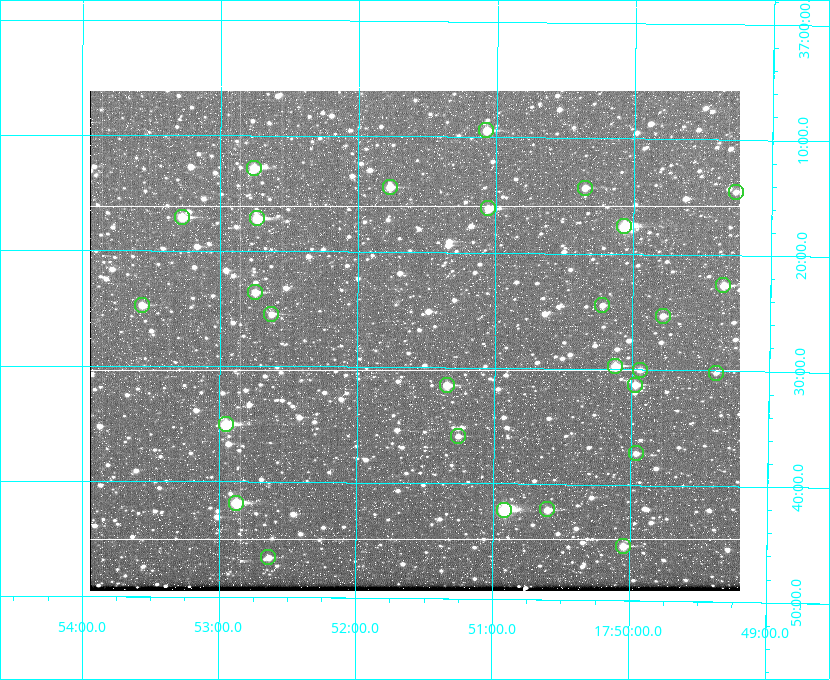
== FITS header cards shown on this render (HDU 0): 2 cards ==
NAXIS1  =                  650
NAXIS2  =                  500

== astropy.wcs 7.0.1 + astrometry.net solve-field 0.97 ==
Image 650 x 500 px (HDU 0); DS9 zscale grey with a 90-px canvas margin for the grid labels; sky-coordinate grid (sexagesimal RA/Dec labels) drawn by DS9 from the SOLVED WCS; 28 Tycho-2 reference stars matched to detected sources circled (green)
Header WCS: none
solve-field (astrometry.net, Tycho-2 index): SOLVED blind (the file carries no WCS)
Solved WCS: RA---TAN-SIP/DEC--TAN-SIP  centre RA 17:51:35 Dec +37:28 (267.90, +37.46 deg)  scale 5.2 arcsec/px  FOV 56.3' x 43.3'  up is +180 deg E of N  parity flipped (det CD > 0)
(file carries no celestial WCS; the grid is the blind solution)
Tycho-2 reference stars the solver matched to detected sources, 28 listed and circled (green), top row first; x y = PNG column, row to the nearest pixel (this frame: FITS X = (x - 90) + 1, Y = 500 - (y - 91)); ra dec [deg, ICRS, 3 dp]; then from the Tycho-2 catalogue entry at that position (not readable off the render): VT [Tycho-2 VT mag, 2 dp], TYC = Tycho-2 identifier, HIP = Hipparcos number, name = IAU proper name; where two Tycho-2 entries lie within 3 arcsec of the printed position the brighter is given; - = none
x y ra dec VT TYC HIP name
486 130 267.768 +37.157 9.98 2620-745-1 - -
254 168 268.189 +37.213 9.71 2620-542-1 - -
390 187 267.943 +37.240 10.39 2620-505-1 - -
585 188 267.589 +37.238 11.09 2619-212-1 - -
736 192 267.316 +37.242 12.03 2619-611-1 - -
488 208 267.764 +37.270 10.17 2620-784-1 - -
182 217 268.319 +37.285 9.88 2620-536-1 - -
257 218 268.183 +37.286 8.98 2620-786-1 87506 -
624 226 267.517 +37.293 8.96 2619-379-1 - -
723 285 267.335 +37.377 10.60 2619-634-1 - -
255 292 268.186 +37.393 10.44 2620-175-1 - -
142 305 268.392 +37.412 10.60 2620-800-1 - -
602 305 267.555 +37.408 11.50 2619-358-1 - -
271 314 268.156 +37.424 11.25 2620-712-1 - -
663 316 267.445 +37.422 11.17 2619-451-1 - -
615 366 267.531 +37.495 10.07 2619-274-1 - -
640 370 267.485 +37.500 11.33 2619-40-1 - -
716 373 267.347 +37.503 12.15 3088-638-1 - -
447 385 267.836 +37.525 9.96 3089-889-1 - -
635 385 267.494 +37.522 10.35 3088-270-1 - -
226 424 268.239 +37.584 8.64 3089-755-1 - -
458 436 267.815 +37.598 11.54 3089-1081-1 - -
636 453 267.491 +37.621 11.40 3088-1284-1 - -
236 503 268.219 +37.697 8.93 3089-671-1 - -
547 509 267.652 +37.703 11.04 3089-693-1 - -
504 510 267.730 +37.705 8.13 3089-1203-1 87349 -
623 546 267.512 +37.755 10.10 3089-2332-1 - -
268 557 268.159 +37.775 11.22 3089-2245-1 - -